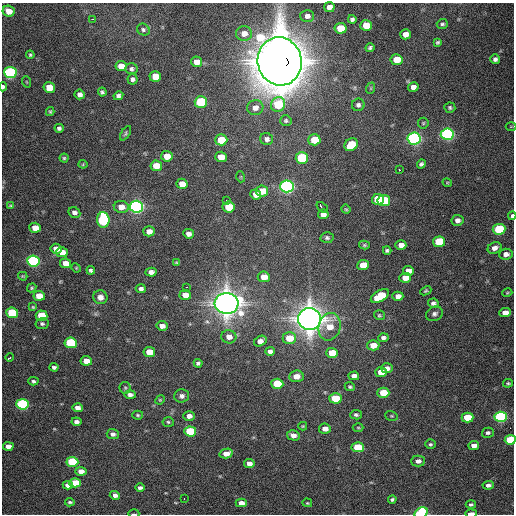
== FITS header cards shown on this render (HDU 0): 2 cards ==
NAXIS1  =                  512 / Axis length
NAXIS2  =                  512 / Axis length

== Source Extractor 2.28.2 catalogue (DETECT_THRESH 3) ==
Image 512 x 512 px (HDU 0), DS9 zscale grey, 1 PNG px = 1 image px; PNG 516 x 516 px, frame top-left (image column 1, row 512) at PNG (2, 3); each listed source drawn as its Kron ellipse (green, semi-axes under 4 px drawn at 4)
Background 1600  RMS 41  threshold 123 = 3 sigma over >= 5 px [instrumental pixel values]
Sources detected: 190; all 190 listed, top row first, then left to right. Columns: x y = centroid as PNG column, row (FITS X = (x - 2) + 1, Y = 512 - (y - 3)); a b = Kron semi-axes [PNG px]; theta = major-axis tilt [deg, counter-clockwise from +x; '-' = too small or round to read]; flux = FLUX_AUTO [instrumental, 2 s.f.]
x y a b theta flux
329 7 5 5 - 1.9e+04
9 11 6 5 - 3.8e+04
307 16 7 6 - 1.3e+04
92 19 3 2 - 3.9e+03
352 19 4 4 - 6.7e+03
442 24 5 5 - 5.6e+03
366 26 6 5 - 6.0e+04
341 28 6 5 - 8.9e+04
143 30 6 5 - 5.9e+03
244 33 8 7 - 2.3e+04
406 34 5 5 - 2.2e+04
438 42 4 3 - 4.2e+03
370 48 4 3 - 5.0e+03
30 55 4 4 - 3.9e+03
495 59 5 5 - 8.4e+03
397 60 6 5 - 6.0e+04
280 61 24 22 -78 1.2e+07
197 62 5 5 - 2.2e+04
121 66 5 5 - 3.4e+04
131 69 6 5 - 7.1e+03
10 73 6 5 - 6.1e+05
155 76 6 5 - 4.7e+04
132 79 5 5 - 8.4e+03
27 82 6 3 -70 2.8e+03
3 87 4 3 - 7.2e+03
413 87 5 4 - 1.3e+04
49 88 6 5 - 6.4e+04
371 88 6 3 72 3.3e+03
102 92 4 4 - 5.6e+03
80 94 5 5 - 1.2e+04
118 96 5 4 - 8.3e+03
201 102 6 5 - 2.4e+05
278 104 8 7 - 1.3e+05
358 105 6 6 - 7.7e+03
255 108 8 7 - 1.7e+04
450 108 5 5 - 5.1e+03
50 112 4 3 - 3.8e+03
286 121 5 5 - 4.9e+03
423 123 5 5 - 3.9e+03
511 126 5 3 - 2.3e+03
59 128 4 4 - 6.7e+03
125 133 8 4 58 4.9e+03
447 134 6 6 - 8.5e+05
414 138 6 6 - 1.2e+06
267 139 6 6 - 1.0e+04
221 140 6 5 - 8.4e+04
314 140 6 5 - 7.6e+04
351 145 7 6 - 9.6e+04
167 156 6 5 - 3.8e+04
221 157 6 5 - 4.2e+04
64 158 4 4 - 3.8e+03
302 158 6 6 - 3.0e+05
83 164 4 4 - 2.7e+03
421 164 4 4 - 6.7e+03
156 166 6 5 - 6.2e+04
399 170 3 2 - 2.5e+03
241 177 5 3 - 2.6e+03
447 183 5 3 - 2.8e+03
182 184 5 5 - 3.1e+04
287 186 6 6 - 1.2e+06
262 191 6 5 - 5.6e+04
256 195 5 5 - 2.2e+04
378 199 6 5 - 1.3e+05
227 200 3 2 - 5.3e+03
384 200 6 5 - 1.5e+05
11 206 4 3 - 3.5e+03
121 207 7 6 - 2.9e+04
136 207 6 6 - 1.2e+06
229 207 6 5 - 9.2e+04
322 207 6 3 -40 2.5e+04
346 209 5 4 - 3.1e+03
74 212 6 5 - 1.0e+04
323 214 5 5 - 1.4e+04
512 216 4 3 - 5.0e+03
103 220 7 6 - 4.1e+05
457 220 6 5 - 1.3e+04
35 228 5 5 - 3.6e+04
499 229 6 5 - 2.6e+05
149 231 5 5 - 2.0e+04
189 234 5 4 - 1.3e+04
327 238 6 5 - 6.0e+03
439 242 6 5 - 1.7e+05
364 245 5 4 - 3.9e+03
401 245 5 4 - 1.7e+04
494 248 7 5 25 1.3e+04
56 249 5 5 - 3.3e+04
387 250 4 3 - 5.2e+03
62 252 6 5 - 3.2e+04
506 254 7 5 5 1.4e+04
33 261 6 5 - 7.0e+05
65 263 5 5 - 2.9e+04
176 263 4 3 - 3.1e+03
363 265 6 5 - 5.2e+04
76 268 5 4 - 3.0e+03
91 270 4 4 - 5.7e+03
408 271 5 5 - 2.0e+04
151 272 5 4 - 1.2e+04
23 276 5 3 - 2.9e+03
264 277 6 5 - 3.1e+04
405 278 6 5 - 3.1e+04
186 287 3 2 - 3.0e+03
32 288 5 4 - 3.8e+03
141 289 5 4 - 8.7e+03
426 291 6 4 24 3.9e+03
507 293 5 3 - 3.0e+03
185 295 5 5 - 3.3e+04
39 296 5 5 - 5.1e+04
380 296 10 5 32 1.2e+05
398 296 5 4 - 1.7e+04
100 297 7 7 - 1.6e+04
227 303 12 10 -4 3.0e+06
433 303 5 4 - 8.1e+03
33 307 4 4 - 3.1e+03
12 313 6 5 - 2.3e+05
505 313 6 4 5 2.4e+04
434 314 9 7 25 9.6e+03
379 315 5 5 - 4.0e+03
41 316 6 5 - 1.3e+05
310 319 11 11 - 3.2e+06
42 324 6 5 - 6.4e+03
162 326 6 5 - 1.7e+04
329 327 14 11 77 4.9e+04
229 337 7 6 - 2.0e+04
289 338 7 5 0 6.3e+04
383 338 5 4 - 8.5e+03
260 341 7 5 30 1.8e+04
71 343 6 5 - 2.6e+05
373 345 6 5 - 3.7e+04
270 351 5 4 - 9.6e+03
149 352 6 5 - 5.1e+04
332 353 6 5 - 6.6e+04
10 358 4 3 - 2.3e+04
86 361 5 5 - 3.3e+04
198 363 4 4 - 5.7e+03
54 367 4 3 - 6.6e+03
387 368 6 5 - 1.4e+04
381 372 6 5 - 3.8e+04
296 376 7 5 4 2.2e+04
354 376 5 4 - 1.4e+04
33 381 5 4 - 5.0e+03
508 383 5 3 - 3.8e+03
277 384 6 5 - 1.5e+05
350 387 5 4 - 4.4e+03
125 388 6 5 - 4.2e+03
383 393 6 5 - 9.9e+04
130 395 6 4 0 8.9e+03
182 396 7 6 - 1.0e+04
335 398 6 5 - 1.3e+05
160 400 5 4 - 3.1e+03
22 404 6 5 - 5.4e+05
77 408 5 4 - 1.3e+04
138 415 5 4 - 4.1e+03
356 415 6 4 -13 6.1e+03
189 416 6 4 0 1.6e+04
391 416 6 4 -19 3.8e+03
467 417 6 5 - 9.8e+04
501 417 6 5 - 6.8e+05
76 422 5 4 - 1.0e+04
168 422 5 5 - 4.4e+03
303 426 4 3 - 2.7e+03
358 428 5 3 - 2.9e+03
325 429 6 5 - 1.9e+04
190 431 6 5 - 2.2e+05
488 433 6 5 - 6.8e+03
113 434 6 5 - 1.0e+04
293 435 6 5 - 1.6e+04
510 440 5 5 - 1.5e+05
430 444 5 5 - 4.5e+03
474 445 5 4 - 1.8e+04
8 446 5 4 - 2.2e+04
358 447 6 5 - 1.3e+05
226 453 6 5 - 2.8e+04
418 461 7 5 0 1.3e+04
72 462 6 5 - 2.5e+05
249 464 5 4 - 1.6e+04
81 471 5 4 - 2.2e+04
75 483 6 4 0 8.9e+04
68 485 5 4 - 1.6e+04
488 485 5 4 - 9.5e+03
140 488 5 4 - 7.9e+03
115 495 5 4 - 1.1e+04
184 499 3 2 - 2.9e+03
392 499 4 3 - 5.3e+03
70 502 5 3 - 4.5e+03
241 503 5 4 - 2.3e+04
307 503 5 3 - 2.9e+03
471 504 5 4 - 4.9e+03
421 513 7 5 28 2.7e+05
471 513 5 2 - 2.2e+04
134 514 5 2 - 3.8e+03
At the frame edge (FLAGS 8, measured only in part): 6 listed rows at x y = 3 87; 512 216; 510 440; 421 513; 471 513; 134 514